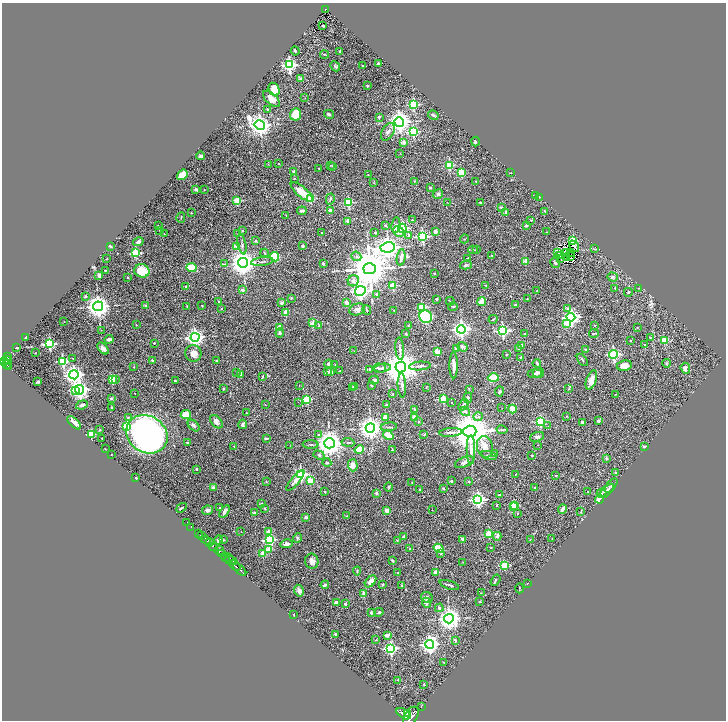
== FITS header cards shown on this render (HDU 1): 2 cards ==
NAXIS1  =                 1448
NAXIS2  =                 1436

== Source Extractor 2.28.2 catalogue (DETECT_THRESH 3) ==
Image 1448 x 1436 px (HDU 1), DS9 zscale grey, zoomed out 1/2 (1 PNG px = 2 x 2 image px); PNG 728 x 722 px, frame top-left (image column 1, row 1435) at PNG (2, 3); each listed source drawn as its Kron ellipse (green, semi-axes under 4 px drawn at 4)
Background 1.19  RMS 0.038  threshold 0.115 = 3 sigma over >= 5 px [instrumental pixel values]
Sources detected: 491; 49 cannot appear on this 1/2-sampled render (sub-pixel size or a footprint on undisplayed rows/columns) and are neither listed nor drawn; the other 442 listed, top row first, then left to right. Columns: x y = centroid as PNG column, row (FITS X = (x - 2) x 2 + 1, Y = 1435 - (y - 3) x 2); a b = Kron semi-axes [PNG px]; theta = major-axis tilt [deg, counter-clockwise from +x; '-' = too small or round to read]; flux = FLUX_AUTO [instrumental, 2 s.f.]
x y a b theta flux
326 10 3 3 - 240
323 26 3 2 - 6.8
295 51 5 3 - 8.1
340 51 2 2 - 9.4
324 54 4 2 - 5.5
378 64 3 3 - 14
289 65 4 4 - 1500
335 66 5 4 - 12
363 66 2 2 - 21
300 78 4 3 - 9.8
367 86 2 2 - 28
274 89 7 5 -64 120
305 98 2 1 - 2.1
272 99 10 5 -42 56
413 105 3 3 - 510
267 109 3 2 - 5.3
295 114 6 5 - 170
329 114 5 3 - 11
433 115 5 3 - 15
379 117 2 2 - 22
399 122 5 4 - 6000
260 125 5 4 - 4800
388 132 9 6 61 30
413 132 3 3 - 610
475 141 5 3 - 10
404 142 2 2 - 56
400 153 3 2 - 3.3
201 156 4 3 - 17
268 164 3 2 - 2.8
279 164 2 2 - 3.5
330 165 3 2 - 4
449 165 3 3 - 370
332 166 3 2 - 3.3
319 168 2 2 - 5.5
294 172 4 3 - 9.9
461 173 3 3 - 340
510 173 3 2 - 3.3
182 175 6 4 38 71
368 175 2 2 - 5.4
294 178 2 2 - 4.4
414 181 3 2 - 3.7
476 181 3 2 - 3.9
374 183 2 2 - 3.5
430 188 4 3 - 6.3
196 189 3 2 - 52
204 190 2 2 - 2.3
302 192 13 5 -40 120
438 194 5 3 - 12
536 195 2 2 - 19
539 197 2 1 - 2.6
310 199 4 3 - 150
330 199 5 3 - 9.4
237 201 3 3 - 230
348 202 3 3 - 460
480 202 2 2 - 11
447 203 2 2 - 3.1
501 207 2 2 - 44
330 210 2 2 - 57
302 211 5 3 - 15
545 211 3 2 - 4
506 212 2 2 - 50
191 213 2 2 - 4.1
286 216 2 2 - 3.4
181 218 5 2 - 3.8
412 220 2 2 - 4.1
531 220 3 2 - 5.1
347 221 2 2 - 72
158 225 2 2 - 4.2
396 225 8 4 85 31
526 225 2 2 - 18
385 226 3 3 - 11
402 228 4 4 - 830
159 230 2 2 - 2.5
243 231 2 2 - 7.7
321 232 2 2 - 12
399 232 6 5 - 50
435 232 4 3 - 21
546 232 2 1 - 1.9
238 233 2 1 - 2.2
375 233 2 2 - 16
164 234 2 2 - 2.5
409 235 2 2 - 41
422 237 4 3 - 730
465 239 4 2 - 5.6
256 241 3 2 - 5.6
573 241 3 3 - 310
138 242 5 4 - 29
242 244 10 3 -77 15
110 246 3 2 - 11
236 246 2 2 - 73
302 246 3 2 - 11
574 246 6 2 -54 18
388 247 7 5 10 7000
594 249 3 2 - 5.3
473 250 4 2 - 6
476 250 3 2 - 4.6
558 252 3 1 - 0.11
135 253 3 3 - 380
264 253 4 2 - 5.3
567 253 3 1 - 5.2
571 253 2 1 - 3.5
356 256 5 4 - 18
492 256 3 3 - 7
560 256 2 1 - 0.67
571 256 2 1 - 1.3
274 257 5 4 - 290
401 257 8 3 82 31
567 257 2 1 - 3.6
468 258 2 2 - 6.7
106 259 2 1 - 2.8
561 259 3 1 - 2.3
262 261 11 2 7 13
526 261 2 2 - 120
243 263 5 5 - 8800
323 263 2 2 - 29
555 263 5 3 - 14
225 264 3 3 - 5.8
466 265 6 3 15 12
192 267 5 4 - 130
370 269 6 5 - 27000
105 270 2 2 - 8.3
142 271 7 6 - 150
434 273 2 2 - 6.5
99 275 3 2 - 31
127 277 2 2 - 12
612 277 5 4 - 15
353 281 6 5 - 33
393 285 3 3 - 220
186 286 2 2 - 15
485 286 3 2 - 3.9
615 288 3 2 - 3.7
639 288 2 2 - 2.7
242 290 2 2 - 51
360 291 5 5 - 3300
537 291 3 2 - 3.8
628 292 4 4 - 9.4
376 294 2 2 - 34
85 296 3 2 - 9.2
291 298 3 3 - 8.2
436 299 2 2 - 25
527 299 2 2 - 2.9
450 301 4 2 - 4.8
219 302 4 3 - 11
346 302 3 2 - 80
481 302 4 3 - 110
281 303 3 3 - 15
515 305 3 3 - 7.7
98 306 5 4 - 6700
146 306 2 2 - 35
187 306 2 2 - 3.8
202 306 2 2 - 4.4
422 307 3 3 - 340
453 307 5 2 - 7.4
221 309 2 2 - 4.5
357 309 8 6 14 28
568 309 3 3 - 56
367 310 5 2 - 5.9
394 311 3 2 - 3.8
286 313 2 2 - 110
426 317 6 6 - 510
571 317 4 4 - 2200
493 319 4 2 - 4.6
64 322 2 2 - 1.8
313 323 2 2 - 130
567 324 3 3 - 120
136 325 2 2 - 4.6
319 325 3 2 - 4.2
595 325 3 2 - 4.7
409 326 2 2 - 8.3
637 327 3 3 - 3.8
280 328 3 2 - 210
461 329 4 4 - 2200
101 330 2 1 - 1.7
503 331 4 4 - 1000
280 333 4 3 - 12
406 334 3 2 - 8.6
525 334 2 2 - 9.1
594 334 5 1 - 5.2
26 337 2 2 - 15
195 337 4 4 - 2900
650 337 3 2 - 4.5
109 339 4 3 - 22
630 341 3 2 - 4.3
664 341 3 3 - 250
154 343 2 2 - 11
49 344 4 3 - 840
644 345 2 2 - 14
522 346 3 3 - 42
462 347 5 4 - 14
17 348 4 2 - 6.6
103 348 7 3 -49 30
518 348 2 2 - 15
400 349 11 3 -85 19
456 349 3 3 - 31
585 349 2 2 - 8.9
354 351 3 2 - 3.2
437 352 3 2 - 170
35 353 2 1 - 3.7
193 353 8 8 - 57
614 354 4 4 - 770
506 355 2 2 - 12
7 356 3 2 - 93
521 357 2 2 - 15
73 358 3 2 - 3.2
7 360 4 4 - 810
152 360 2 2 - 23
217 360 2 2 - 6.3
582 360 7 2 -51 7.2
3 361 3 2 - 600
63 361 3 3 - 660
537 363 4 3 - 13
666 363 4 3 - 8.2
7 364 3 2 - 340
328 364 4 3 - 20
335 365 3 2 - 3.9
454 365 13 3 -89 50
624 365 7 5 10 60
420 366 11 3 5 19
9 367 3 2 - 340
134 367 3 2 - 5.1
401 367 5 5 - 17000
379 368 7 4 0 17
382 368 8 4 8 23
685 368 5 4 - 29
370 369 3 3 - 9.8
340 371 3 3 - 5.4
237 372 3 2 - 5.1
328 372 2 2 - 18
331 372 2 2 - 71
538 372 5 5 - 14
240 374 4 3 - 28
535 374 7 4 4 15
74 375 4 4 - 3400
263 376 4 2 - 7.7
493 378 5 4 - 220
112 379 3 3 - 250
115 380 3 2 - 18
374 380 5 3 - 18
591 380 10 5 70 55
175 381 3 2 - 6.7
38 382 3 2 - 9.7
299 385 2 1 - 2.3
371 385 4 3 - 5.9
402 385 12 4 -87 22
355 386 3 3 - 10
353 388 4 3 - 11
426 388 2 2 - 3
223 389 2 2 - 20
469 389 3 2 - 3.7
569 389 3 2 - 5.3
80 390 5 4 - 2600
75 391 2 1 - 72
499 391 5 3 - 9.7
135 393 2 1 - 4.4
393 394 3 2 - 3.8
615 395 3 2 - 3.3
111 398 2 2 - 26
468 398 5 4 - 14
307 399 3 3 - 400
443 399 3 3 - 350
298 402 2 1 - 7.2
452 403 2 2 - 5.9
82 405 6 2 19 16
265 405 2 2 - 2.7
386 405 2 2 - 26
463 405 6 4 51 20
111 408 4 2 - 5.9
502 408 2 1 - 1.8
414 409 4 3 - 6.9
512 409 4 3 - 98
465 411 5 4 - 18
246 413 2 2 - 3.9
186 414 5 4 - 110
567 416 3 2 - 2.9
128 417 4 3 - 7.2
386 417 2 2 - 150
414 417 3 2 - 97
478 417 5 3 - 13
540 421 3 3 - 660
598 421 3 3 - 13
216 422 8 5 -49 28
419 422 2 2 - 24
582 422 3 3 - 18
74 423 9 4 -41 69
243 424 5 3 - 18
194 425 7 4 -44 17
127 426 3 3 - 340
548 426 2 2 - 2.5
389 427 8 2 7 7.9
370 428 4 4 - 6300
100 430 2 1 - 5
502 430 5 2 - 8.2
470 431 6 5 - 27000
451 432 11 3 3 31
91 434 3 3 - 350
147 434 21 18 -32 3200
319 435 3 3 - 11
388 435 5 3 - 97
424 435 4 2 - 3.8
537 437 7 4 21 18
102 438 2 2 - 4.9
266 438 4 2 - 11
348 442 6 3 -8 8.6
188 443 4 3 - 12
329 443 5 5 - 9100
311 444 8 2 -2 9.5
290 445 2 1 - 1.9
538 445 3 2 - 2.6
234 446 2 2 - 4
485 447 11 8 -78 67
645 447 3 3 - 16
105 449 2 2 - 3
359 450 5 3 - 150
392 450 3 2 - 4.3
471 450 14 4 -89 39
111 454 2 1 - 5.4
495 454 3 3 - 4.8
319 455 5 4 - 14
489 455 8 4 -16 13
532 455 2 2 - 12
606 458 2 2 - 16
464 462 10 5 21 26
327 463 4 3 - 11
353 465 6 5 - 46
196 469 2 2 - 24
615 473 4 3 - 5.9
301 474 4 4 - 1200
516 474 2 1 - 3.4
556 475 2 2 - 12
136 478 2 2 - 30
295 480 13 4 50 45
310 480 3 2 - 190
266 481 3 2 - 3.8
451 481 2 2 - 28
469 481 2 2 - 20
412 482 3 3 - 5
611 486 8 4 49 16
389 487 4 3 - 5.4
534 487 2 2 - 5.5
213 488 2 2 - 68
443 488 2 2 - 22
420 489 2 2 - 4.3
607 491 9 4 44 17
325 492 3 3 - 5.3
587 492 2 2 - 7.3
376 493 2 2 - 39
602 493 5 3 - 26
499 495 4 3 - 8.4
599 499 4 3 - 43
478 500 4 4 - 1600
262 504 2 2 - 26
497 505 3 2 - 4.6
514 505 3 3 - 210
514 507 3 2 - 180
182 508 5 2 - 12
220 508 2 2 - 9.6
265 508 3 2 - 4
562 509 4 2 - 30
208 510 5 4 - 25
387 510 4 2 - 75
432 510 2 1 - 2.6
225 511 7 3 57 19
581 512 4 3 - 5.6
254 513 2 2 - 43
518 514 2 2 - 3
347 516 3 2 - 5.2
306 517 2 2 - 50
186 523 2 1 - 22
191 527 2 1 - 29
241 532 2 2 - 3.4
268 532 3 2 - 72
198 533 2 2 - 200
489 534 3 3 - 260
201 536 3 2 - 260
497 536 4 3 - 28
404 537 3 3 - 31
297 538 5 4 - 11
462 539 3 2 - 16
552 539 2 2 - 3
206 540 5 2 - 1300
219 540 5 3 - 18
224 540 2 2 - 3.7
270 540 4 4 - 800
397 540 2 2 - 4.6
530 540 2 1 - 2.2
209 543 3 2 - 520
287 544 6 3 13 27
214 547 4 2 - 8100
439 548 5 3 - 140
491 548 3 3 - 3.9
268 549 3 2 - 140
410 549 2 2 - 8.3
219 551 5 4 - 1300
222 554 3 2 - 490
263 554 2 2 - 150
441 554 3 3 - 5.9
225 557 5 3 - 1100
229 558 4 2 - 580
231 561 6 2 -13 650
312 561 7 6 - 30
392 561 3 2 - 9.3
463 562 3 3 - 3.9
235 565 6 2 -40 1800
504 565 3 3 - 320
240 569 8 2 -44 2100
357 571 4 3 - 6.4
436 572 3 3 - 72
397 573 3 3 - 4.6
495 580 6 2 56 7.6
371 581 7 4 48 42
383 584 2 2 - 15
527 584 2 1 - 2.2
325 585 4 2 - 16
402 585 3 2 - 3.6
449 585 10 2 -18 11
519 588 5 2 - 4
299 591 6 5 - 35
364 593 4 3 - 39
481 593 2 1 - 4.1
427 597 6 5 - 18
480 601 3 2 - 4
336 603 3 3 - 29
426 603 5 3 - 14
345 604 2 2 - 23
439 608 4 4 - 16
371 612 2 2 - 29
379 612 5 3 - 8.7
294 614 2 2 - 6.3
449 619 5 5 - 5800
335 634 2 2 - 25
387 635 3 2 - 26
376 640 2 1 - 3.3
455 640 3 2 - 23
429 644 4 4 - 3000
391 648 4 4 - 1100
444 662 2 1 - 1.9
398 680 3 2 - 5.4
424 684 2 2 - 3.7
421 707 2 1 - 12
404 714 8 4 -34 5600
407 714 2 2 - 1100
411 717 11 6 59 7300
At the frame edge (FLAGS 8, measured only in part): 1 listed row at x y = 411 717
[49 sub-pixel or undisplayed-footprint detections neither listed nor drawn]